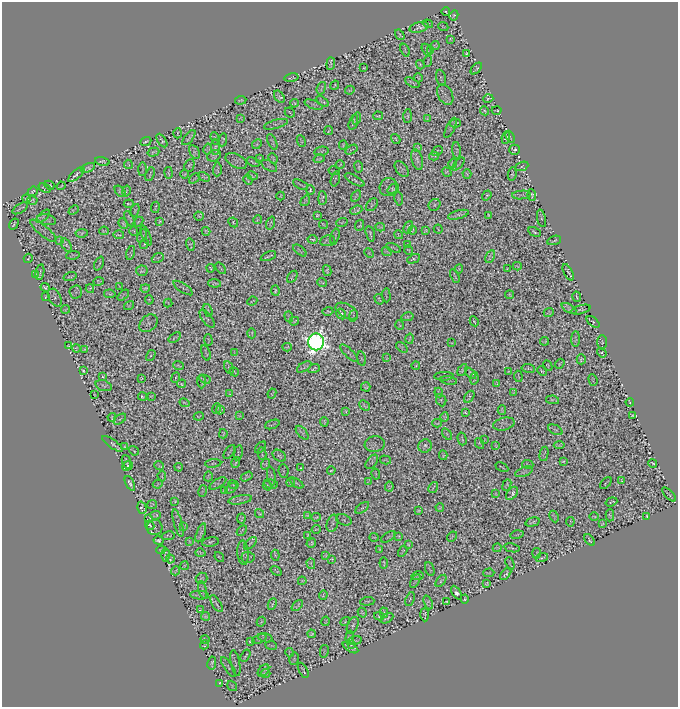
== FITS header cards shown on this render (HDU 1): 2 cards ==
NAXIS1  =                  676
NAXIS2  =                  705

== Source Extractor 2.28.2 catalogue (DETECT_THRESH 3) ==
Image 676 x 705 px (HDU 1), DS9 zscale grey, 1 PNG px = 1 image px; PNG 680 x 709 px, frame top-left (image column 1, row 705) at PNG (2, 2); each listed source drawn as its Kron ellipse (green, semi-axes under 4 px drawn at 4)
Background 0.0123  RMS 0.039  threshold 0.118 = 3 sigma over >= 5 px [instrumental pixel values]
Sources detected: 1521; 1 with non-positive FLUX_AUTO (blend fragments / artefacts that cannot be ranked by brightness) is neither listed nor drawn; of the other 1520, the 500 brightest by FLUX_AUTO listed and drawn (1020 fainter detections omitted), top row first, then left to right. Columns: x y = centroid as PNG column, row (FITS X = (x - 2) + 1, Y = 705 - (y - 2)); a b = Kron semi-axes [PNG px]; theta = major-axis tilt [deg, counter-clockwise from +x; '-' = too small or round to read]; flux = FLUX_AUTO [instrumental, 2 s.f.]
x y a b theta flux
446 12 4 2 - 3.2
454 15 5 3 - 3.5
428 24 5 3 - 3.2
419 27 10 5 17 9.6
443 27 5 2 - 2.8
400 35 6 3 -56 3
450 39 3 3 - 3.1
435 46 4 4 - 3.6
405 50 7 2 -68 3.4
427 50 6 2 -59 3.1
431 50 4 3 - 3.2
466 53 4 2 - 3.7
428 61 6 2 72 3.1
331 64 6 2 86 5.1
420 65 5 2 - 4.6
364 68 3 2 - 3
476 68 7 3 47 4.3
291 78 7 2 11 3.1
418 78 5 2 - 3.5
441 78 8 4 -76 4.1
412 83 8 3 -29 4.9
335 85 4 2 - 2.8
321 88 6 2 71 3.4
350 90 4 3 - 3.8
445 95 11 7 -63 8.1
279 97 7 4 -53 6.7
488 99 5 2 - 3.5
241 100 5 2 - 2.9
322 101 7 3 -35 3.4
294 103 4 3 - 3.7
313 105 9 4 -21 5.2
497 110 5 2 - 3.4
485 111 4 3 - 3.9
290 113 5 2 - 3.5
378 116 5 2 - 3.4
408 116 7 3 88 4.1
241 118 4 3 - 3.2
357 118 6 2 74 4.3
428 118 4 3 - 3.8
353 122 8 3 72 5.2
455 123 5 4 - 3.4
276 124 12 4 16 4.3
450 128 11 4 64 4.1
329 131 5 2 - 3.1
178 133 5 2 - 3
510 137 6 2 -65 3.1
189 138 9 3 52 5.3
506 138 6 3 83 3
215 139 7 4 -70 3.5
396 139 5 3 - 3
223 140 7 3 81 3.5
146 141 6 2 23 4.4
162 141 8 3 -58 4.9
301 141 6 2 -65 3.1
272 142 8 2 -65 4.4
257 144 5 4 - 4.7
343 145 4 2 - 3
216 147 8 4 -89 4.7
418 147 3 3 - 2.9
207 149 5 4 - 3.3
351 150 7 2 30 2.9
457 150 8 3 -86 4.2
514 150 5 5 - 7.9
321 151 7 2 11 4.1
437 151 6 2 40 3.1
153 152 6 3 17 5
194 152 7 4 -62 5.1
214 156 7 5 25 3.7
434 156 5 2 - 3
259 158 3 2 - 3.2
273 159 6 2 -66 3.1
319 159 5 3 - 4.2
417 159 11 5 -74 10
236 161 11 6 -27 4.1
102 162 7 4 -14 2.9
253 162 7 2 -24 3.3
453 163 5 4 - 4.4
128 164 4 2 - 2.8
458 164 8 2 48 2.8
189 165 6 5 - 5.4
340 165 4 2 - 2.9
269 166 9 4 -30 3.5
522 166 7 4 23 3.1
359 167 6 2 -83 4
88 168 7 4 27 6.6
142 169 7 2 89 3.7
217 169 7 2 87 4.7
402 169 9 5 -51 5.1
334 171 5 2 - 3.2
447 172 5 3 - 3.8
169 173 6 3 -80 3.1
150 174 7 2 71 3.3
184 174 4 2 - 2.8
467 174 5 4 - 4.9
512 174 7 2 81 4.8
76 175 10 4 41 8
252 176 6 3 -12 3.5
204 177 6 4 -26 4.9
194 178 6 2 42 3.7
335 179 8 3 75 4
248 180 5 3 - 3.8
355 180 11 3 -29 6.3
50 185 5 3 - 3.3
301 185 8 2 -28 3.7
61 186 4 2 - 2.9
388 187 9 8 - 7.5
45 188 7 2 -23 2.9
393 189 6 4 36 5.6
310 190 5 3 - 4.2
33 191 5 3 - 3.7
120 191 7 3 -46 3.8
126 191 5 3 - 2.9
487 195 5 3 - 4.1
521 195 9 4 4 3.7
532 195 5 3 - 3.5
281 196 4 2 - 2.8
356 196 6 3 58 4.7
26 198 4 3 - 2.9
322 198 7 4 -89 4.1
399 199 7 4 -82 4.2
32 200 5 3 - 2.9
305 201 6 3 55 3.5
129 204 5 2 - 3.7
372 205 7 5 51 3.1
434 205 6 5 - 3.8
155 207 5 2 - 3.3
20 208 9 2 31 4.3
74 210 6 3 43 4.1
135 210 7 4 71 3.2
356 210 6 4 22 3.9
317 215 4 3 - 3.4
458 215 10 4 15 8.1
489 215 3 3 - 2.8
43 216 8 3 41 5.4
199 216 5 3 - 3
541 218 9 2 -76 4.6
130 219 9 2 -62 4.9
47 220 9 5 -12 4.7
257 220 4 3 - 3.1
160 221 3 3 - 3.5
138 222 6 3 44 4.1
233 222 5 3 - 3.7
342 222 6 3 20 3
123 223 6 3 -65 4.7
271 223 6 2 72 3.2
14 224 6 2 59 3.8
323 224 5 2 - 3.2
360 225 6 3 66 2.8
380 227 5 2 - 3
408 227 6 3 65 5.3
438 229 4 2 - 3
412 230 4 2 - 3.2
43 231 16 5 -40 6.9
104 231 5 3 - 2.9
134 231 5 2 - 2.8
206 231 4 3 - 3.3
425 231 4 3 - 2.9
535 232 6 3 -28 4.4
82 233 6 4 8 6.5
370 234 8 2 -77 3.2
119 235 5 2 - 3.3
398 235 4 2 - 3
142 236 7 4 66 4.1
146 236 10 3 -68 5.1
335 237 8 2 75 3.2
312 239 5 2 - 3.9
59 240 4 3 - 3.6
554 240 7 3 20 3.8
328 241 7 5 9 3.1
144 244 5 2 - 3.9
408 244 4 2 - 3.6
66 245 7 4 -56 5.4
190 245 6 4 -75 3.3
394 248 8 2 -22 2.8
300 250 8 3 -40 4.1
409 250 5 3 - 2.9
387 251 5 2 - 2.9
131 253 7 2 77 3.4
369 253 5 4 - 2.9
73 255 7 2 6 3.4
268 256 8 2 24 4.3
490 257 7 4 62 5.7
28 258 5 2 - 2.8
158 258 6 4 23 3.3
414 259 7 3 25 3.4
99 263 7 2 66 4.7
517 266 4 2 - 2.8
210 268 4 3 - 3.4
221 268 6 2 -50 3.2
507 268 4 2 - 2.8
459 269 4 3 - 4
142 271 5 5 - 5
327 271 5 3 - 4.8
40 272 8 2 79 4.7
568 272 9 4 -62 3.9
35 275 4 2 - 2.8
70 276 6 2 17 4.2
455 276 7 2 -65 3.4
292 277 7 3 55 3.8
99 281 5 4 - 3.5
322 282 5 3 - 3
215 283 6 3 -6 4.7
45 287 5 3 - 4.3
120 287 4 2 - 2.8
145 288 5 3 - 4.4
183 288 11 3 -34 3.8
90 289 4 3 - 4
275 291 5 3 - 5.4
76 292 6 6 - 3.4
110 294 6 2 -9 4.1
123 295 7 2 39 3.4
386 295 7 2 -87 2.8
510 295 4 3 - 2.9
45 297 4 2 - 2.8
577 297 5 2 - 3.7
55 298 9 6 -61 4.8
379 299 5 2 - 3.4
149 300 4 3 - 2.9
252 301 5 2 - 2.9
168 303 4 2 - 2.8
129 306 5 4 - 3.2
569 308 8 4 -29 5.3
65 309 4 2 - 3
581 310 10 4 16 2.8
208 311 7 3 -72 5.8
328 311 5 3 - 3.3
347 311 12 6 -30 8.9
549 313 5 3 - 3.1
341 314 5 4 - 16
353 316 6 4 76 3.7
289 317 5 3 - 3
408 317 6 3 13 4.2
207 319 11 5 -53 3.2
294 321 5 2 - 3.2
474 321 5 2 - 3.5
593 322 8 2 -38 3.6
148 323 10 7 42 5.1
400 325 5 2 - 3.6
252 333 5 2 - 3.1
175 338 7 2 35 3.5
410 339 5 2 - 3.1
576 339 8 4 89 4.7
208 340 5 2 - 2.9
545 341 4 3 - 3
316 342 8 8 - 2700
602 342 7 5 -89 4.7
452 343 3 2 - 2.8
68 346 4 3 - 2.9
287 347 4 4 - 4.5
402 347 7 2 -39 2.9
76 348 4 3 - 3.3
84 349 4 2 - 3.9
206 353 8 2 -72 2.8
235 353 4 3 - 3.3
349 353 12 3 -44 4.5
602 353 5 4 - 4.4
151 355 6 4 59 3.8
386 358 4 2 - 2.8
361 359 7 3 -80 3.2
581 359 5 4 - 4.3
560 364 5 2 - 3
178 366 5 3 - 3.2
416 366 4 2 - 3.5
548 366 5 3 - 2.8
304 367 8 4 33 5.4
229 368 7 4 -63 3.4
528 368 7 3 -9 4.7
314 369 6 3 22 3.9
462 370 6 3 60 4.2
83 371 4 3 - 3.1
509 371 4 2 - 3.2
542 371 5 3 - 4
234 372 5 3 - 3
471 373 7 4 -47 5.5
444 376 10 2 1 3.2
518 376 5 2 - 2.9
103 377 4 3 - 3.5
176 377 5 2 - 3
141 378 3 2 - 3.1
205 379 6 2 -27 3
474 379 6 2 82 3.5
593 380 6 2 -71 3.2
201 381 7 2 -88 3.8
449 381 8 4 -9 3
182 384 4 3 - 3.7
497 384 4 2 - 2.9
104 386 8 5 -19 6.7
366 387 5 4 - 4.6
514 392 4 3 - 3.2
272 393 5 2 - 3.1
439 393 5 2 - 2.8
230 394 3 2 - 2.9
94 395 3 2 - 3
142 396 4 3 - 4.2
151 396 4 2 - 2.8
469 397 7 3 56 4.9
441 400 6 5 - 4.1
553 400 7 3 -9 3.4
630 402 4 2 - 3.5
184 403 5 2 - 3.3
364 405 6 3 -44 3.8
216 409 5 3 - 3.8
220 410 4 4 - 3.4
502 410 5 3 - 3.4
346 411 3 3 - 3.7
465 412 4 3 - 3.7
632 415 4 3 - 3.9
199 416 5 2 - 3.3
239 416 3 2 - 2.9
112 417 4 3 - 3.1
445 417 5 3 - 4.2
120 419 7 3 36 3.5
324 422 5 2 - 3.7
437 423 5 2 - 2.9
272 424 7 2 21 2.9
504 424 11 6 14 7.9
555 430 8 4 -26 4.1
302 433 8 4 -49 6.3
223 434 5 2 - 3.1
447 434 7 3 -55 3.4
462 439 6 2 -75 3.5
485 439 4 2 - 3.1
479 443 5 2 - 3.4
113 444 12 3 -36 7.1
375 444 10 8 7 3.5
496 445 4 2 - 2.8
559 445 5 2 - 4.4
425 446 7 6 - 8.6
125 447 4 3 - 2.9
260 447 7 4 50 3.9
134 451 5 2 - 3
229 452 8 2 55 4.1
238 453 7 3 79 2.8
262 454 6 2 -79 3.8
544 454 7 3 77 2.9
443 455 5 3 - 3.3
279 456 7 5 -34 4.2
385 460 5 2 - 2.9
563 461 4 3 - 3.8
126 462 7 3 -69 6.2
372 462 8 5 55 3.1
213 463 8 4 5 3.4
236 463 5 2 - 3.2
653 463 5 2 - 3.5
266 464 5 2 - 3.2
528 464 6 2 -7 3.6
128 466 6 3 40 5.9
159 466 5 2 - 3.6
179 467 4 2 - 2.9
502 467 7 2 -28 2.9
301 468 3 2 - 3
283 471 7 5 -82 3.6
331 471 4 2 - 3.1
524 472 9 4 21 4.5
376 474 5 2 - 3
162 476 5 2 - 3.3
208 476 5 2 - 3.4
247 476 6 4 30 3.3
271 476 9 4 -80 3.6
369 481 4 3 - 3.4
621 481 4 3 - 3.3
290 482 4 3 - 3.9
130 483 8 3 -62 6.5
218 483 9 4 31 4.4
297 483 7 2 -32 4
606 483 7 2 44 3.4
158 484 5 3 - 2.9
271 484 7 4 -10 3.6
233 485 5 3 - 2.8
507 485 6 3 68 4
267 486 5 3 - 3.3
389 487 5 4 - 4
231 488 7 3 37 5.2
433 488 6 2 59 3.2
224 490 4 2 - 3.2
202 491 6 3 78 3
512 493 7 4 51 7
496 494 4 2 - 3.4
669 494 9 2 -46 3.4
240 500 12 4 10 5.7
175 501 3 2 - 2.9
611 502 6 3 20 3.3
152 504 5 4 - 3.7
142 508 6 4 -75 3.2
362 508 8 4 36 4.5
440 508 4 3 - 3.4
418 511 4 3 - 3.4
259 514 5 2 - 3.1
155 515 5 3 - 3.9
307 515 4 3 - 3.1
610 515 6 4 88 4.5
554 516 6 2 -64 4.4
594 516 5 2 - 3.3
646 516 4 2 - 3
316 517 5 2 - 3.1
149 519 4 2 - 3.4
241 519 5 3 - 3.3
344 520 8 5 -22 3.8
532 522 7 4 15 4.6
570 522 5 2 - 2.8
178 523 14 4 -74 3.3
332 523 9 5 74 5.3
602 523 4 3 - 3.1
150 525 5 3 - 2.8
155 527 8 7 - 3.2
184 527 4 2 - 2.9
316 529 5 2 - 3.2
242 531 6 3 47 3.1
201 533 10 4 70 9.3
307 535 3 2 - 2.8
517 535 7 3 14 2.8
168 536 6 3 10 4.8
399 536 3 3 - 3
452 536 5 3 - 3
374 537 4 2 - 3.1
388 537 8 2 35 3.3
159 540 5 4 - 5.8
590 540 7 3 -55 5.9
190 541 4 3 - 3.2
210 542 8 4 9 6.1
250 543 8 3 43 3.5
311 543 5 4 - 4.1
408 544 4 3 - 3.1
497 548 4 2 - 3
512 548 8 2 -11 3.1
379 549 4 2 - 3.4
161 550 4 3 - 4.1
403 551 6 2 59 3
200 553 5 3 - 3.1
243 553 12 5 -86 6.4
537 553 5 2 - 3.6
165 555 7 3 -90 4.6
275 555 5 3 - 3.4
326 555 3 3 - 3.6
219 557 5 2 - 3.8
248 557 6 5 - 3.1
542 558 6 3 18 4.2
170 559 4 3 - 3.8
331 559 4 3 - 2.9
384 563 5 2 - 2.9
311 564 5 3 - 3.5
510 564 7 2 -70 3.1
184 566 4 2 - 3
430 569 7 2 -69 3.2
176 571 5 2 - 2.8
276 571 6 2 -36 3.4
489 573 5 3 - 3.7
506 574 7 3 49 6
417 576 6 3 12 4
202 578 6 5 - 3.2
302 581 4 2 - 2.8
415 581 7 2 60 4.3
441 581 7 4 52 5.3
487 583 4 3 - 3.4
203 590 9 2 -76 3.9
456 593 7 4 -61 13
200 595 9 3 -5 6.4
323 595 5 2 - 2.9
410 599 7 4 69 3.6
465 599 4 3 - 4
367 601 7 3 4 3.2
428 602 7 4 -68 4.6
446 602 4 2 - 2.8
216 604 9 2 -58 5.1
272 604 6 2 64 3.4
297 605 6 3 42 3.8
200 610 4 2 - 3.3
362 612 5 3 - 2.9
384 613 5 2 - 3.9
425 615 7 3 -88 3.5
205 616 4 3 - 4.7
379 616 5 3 - 3.5
387 618 7 3 30 3.7
326 621 5 2 - 3.1
261 622 5 3 - 3.4
345 622 5 4 - 2.8
353 625 9 5 67 7.2
312 634 4 3 - 4.4
265 638 7 4 -17 3.8
350 638 7 4 88 7.2
205 639 4 3 - 5.4
259 639 7 4 24 2.9
250 641 4 3 - 5.5
355 641 7 2 10 3.2
205 645 5 3 - 3.7
271 645 6 2 -8 3.1
351 645 3 3 - 2.9
350 648 8 4 -31 5.8
324 651 6 2 80 2.8
290 653 5 2 - 3.2
245 656 7 2 59 4.3
294 659 6 4 79 3
212 663 6 3 80 4.6
235 663 13 4 -79 5.5
228 667 11 4 -54 6
263 670 7 4 50 4.5
303 670 8 2 -62 4.1
266 673 4 4 - 4.3
220 683 3 2 - 3
232 686 5 4 - 3
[1020 fainter detections neither listed nor drawn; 1 non-positive-flux detection neither listed nor drawn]